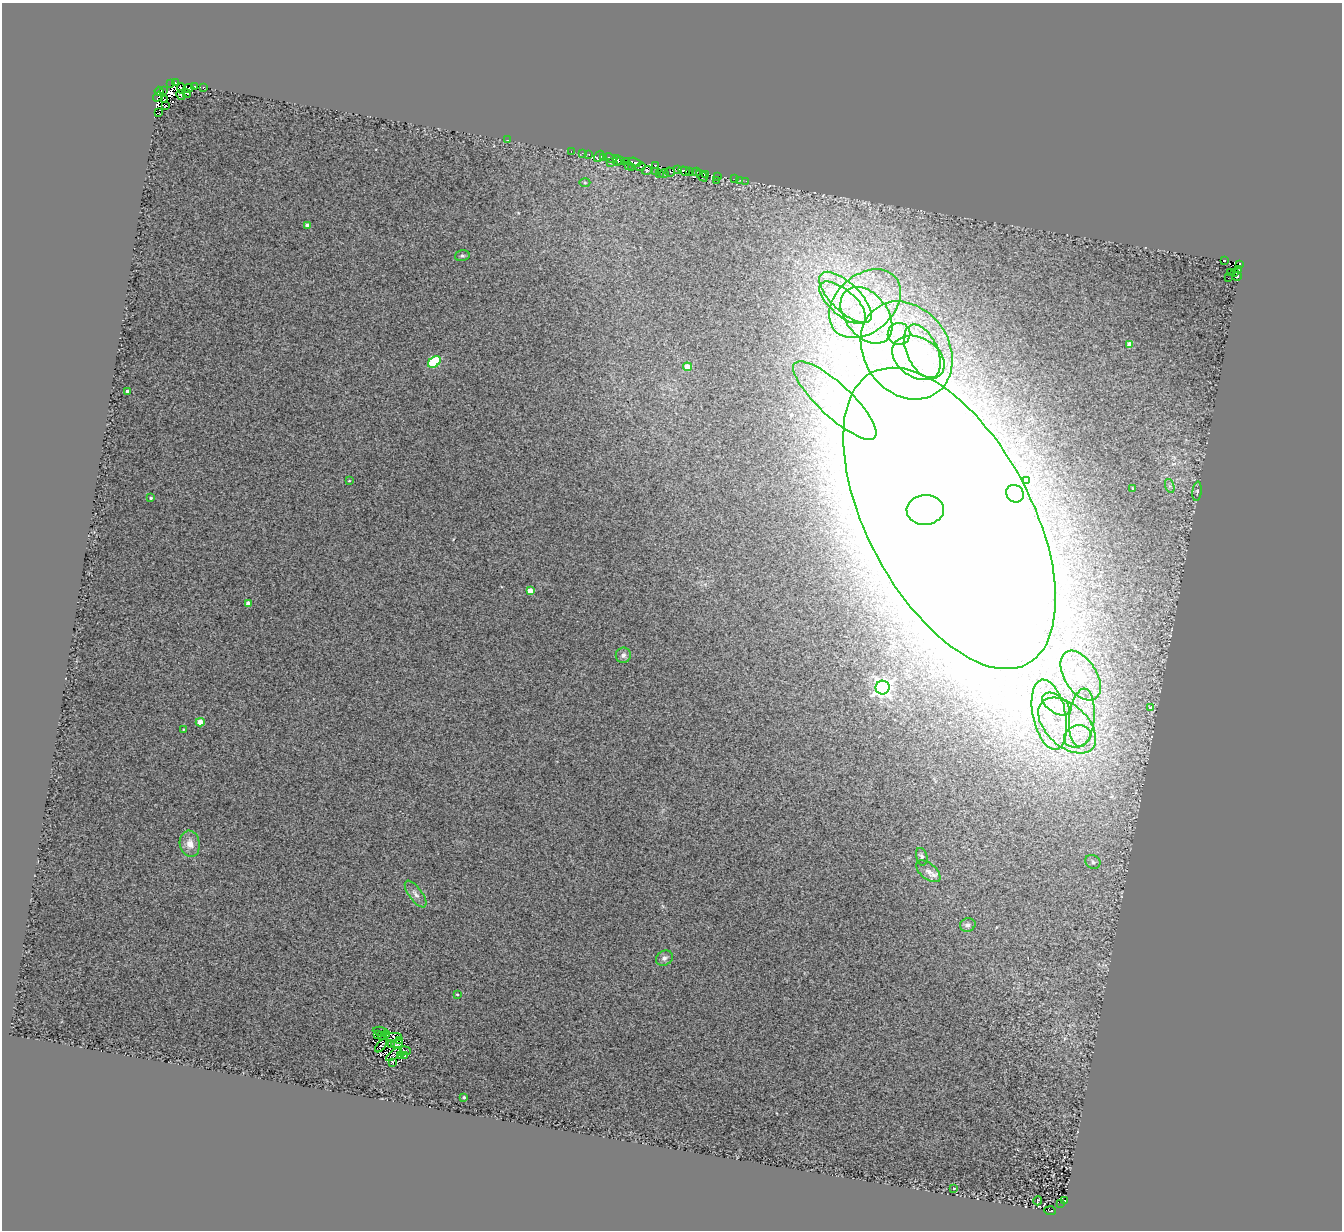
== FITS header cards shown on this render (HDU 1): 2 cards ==
NAXIS1  =                 1340
NAXIS2  =                 1228

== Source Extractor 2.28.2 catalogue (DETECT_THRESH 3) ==
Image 1340 x 1228 px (HDU 1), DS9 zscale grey, 1 PNG px = 1 image px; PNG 1344 x 1232 px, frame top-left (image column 1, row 1228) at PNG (2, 3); each listed source drawn as its Kron ellipse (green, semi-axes under 4 px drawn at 4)
Background 1.72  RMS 1.7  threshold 5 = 3 sigma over >= 5 px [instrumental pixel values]
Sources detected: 134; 15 with non-positive FLUX_AUTO (blend fragments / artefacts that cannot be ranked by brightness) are neither listed nor drawn; the other 119 listed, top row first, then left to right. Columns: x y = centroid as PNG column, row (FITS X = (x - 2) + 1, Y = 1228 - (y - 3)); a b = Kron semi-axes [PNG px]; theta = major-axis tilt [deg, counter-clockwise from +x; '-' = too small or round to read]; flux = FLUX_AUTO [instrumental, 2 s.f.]
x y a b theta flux
176 83 3 2 - 5.2e+02
170 84 2 2 - 3.4e+02
194 87 4 3 - 2.1e+03
203 87 3 3 - 2.6e+02
181 88 5 4 - 1.3e+03
188 88 5 3 - 2.5e+03
159 91 4 3 - 3.7e+03
163 91 4 2 - 1.9e+03
187 94 4 2 - 5.1e+02
181 95 5 3 - 7.3e+01
158 97 5 2 - 1.8e+03
164 99 4 3 - 1.7e+03
166 106 3 2 - 7.5e+01
159 112 3 2 - 1.3e+02
508 140 3 2 - 9.8e+01
571 151 2 2 - 1.9e+02
582 153 3 3 - 1.2e+02
589 154 3 2 - 2.2e+02
599 156 6 3 57 2.3e+02
604 158 3 3 - 2.2e+02
610 158 6 3 -24 7.3e+02
617 160 5 3 - 6.2e+03
621 160 4 3 - 2.9e+03
626 162 3 2 - 5.4e+02
635 162 7 3 -15 2.7e+03
610 163 3 2 - 1.7e+02
655 165 4 3 - 2.3e+03
628 166 3 2 - 1.7e+02
640 167 5 3 - 4.0e+03
631 168 3 2 - 1.4e+02
677 169 4 3 - 6.8e+02
647 170 5 3 - 2.2e+03
684 171 6 4 -20 7.9e+03
689 171 2 2 - 1.4e+02
655 172 3 2 - 2.5e+02
670 172 5 3 - 1.2e+02
696 172 4 2 - 4.2e+02
660 173 2 2 - 3.0e+02
664 174 5 2 - 1.7e+02
706 174 3 2 - 1.7e+03
702 176 7 2 -44 1.2e+03
717 176 3 3 - 1.1e+03
735 179 2 2 - 9.5e+01
717 180 3 2 - 9.4e+01
740 180 2 2 - 1.1e+02
746 181 2 2 - 2.2e+02
585 183 5 3 - 1.2e+02
307 225 4 4 - 5.8e+02
462 256 7 5 14 2.1e+02
1224 260 4 3 - 8.7e+02
1240 264 3 3 - 4.2e+02
1239 270 3 2 - 1.7e+02
1231 273 3 2 - 3.1e+02
1234 273 3 2 - 1.3e+02
1237 277 4 3 - 4.6e+02
1228 278 2 2 - 6.3e+01
845 297 34 14 -44 5.5e+03
843 303 29 12 -41 4.1e+03
865 304 40 29 41 1.1e+04
866 315 32 21 -51 8.4e+03
899 334 11 11 - 1.4e+03
1130 344 4 4 - 1.2e+03
907 350 52 42 -54 2.1e+04
922 351 28 15 -66 3.7e+03
918 358 28 20 -31 5.4e+03
434 362 7 5 37 8.1e+03
687 367 4 4 - 2.0e+03
127 391 3 3 - 2.2e+02
835 400 54 16 -43 6.5e+03
1026 480 3 3 - 4.0e+02
349 481 3 2 - 7.1e+01
1170 486 7 4 -71 2.9e+02
1133 488 3 3 - 1.6e+02
1197 491 10 4 83 2.3e+02
1015 494 9 8 - 5.9e+02
151 498 3 3 - 1.4e+02
925 510 19 15 3 3.9e+05
949 518 165 82 -62 1.2e+06
530 591 4 4 - 1.4e+03
248 603 4 4 - 9.3e+02
623 655 8 7 - 4.6e+02
1081 676 28 16 -57 3.1e+03
883 688 7 7 - 4.6e+04
1056 704 15 9 -35 1.3e+03
1151 708 4 3 - 6.6e+02
1049 715 35 16 -78 5.6e+03
1082 718 29 12 84 3.3e+03
200 722 4 4 - 1.9e+03
1067 726 34 21 -43 7.1e+03
183 729 3 2 - 8.0e+01
1077 736 13 11 23 1.6e+03
190 844 13 10 -80 1.2e+03
922 857 9 5 -75 2.9e+02
1093 862 8 6 -31 3.5e+02
928 871 14 8 -39 6.7e+02
416 894 16 6 -53 6.3e+02
968 925 8 6 22 3.8e+02
664 958 9 7 32 4.1e+02
457 994 3 3 - 1.2e+02
380 1031 7 3 -4 2.3e+02
378 1035 2 2 - 3.9e+01
386 1035 3 2 - 1.2e+02
382 1036 2 2 - 6.3e+01
394 1037 8 4 -2 1.9e+02
400 1040 3 2 - 1.2e+02
397 1044 6 3 20 2.3e+02
391 1045 2 2 - 5.4e+01
381 1046 8 3 51 3.7e+02
405 1051 5 2 - 2.0e+02
394 1055 9 3 38 1.7e+02
401 1055 3 3 - 1.5e+02
405 1056 2 2 - 8.9e+01
392 1062 3 3 - 1.6e+02
464 1097 3 3 - 1.6e+02
954 1188 3 2 - 2.8e+02
1038 1201 4 2 - 9.3e+01
1064 1201 3 2 - 4.8e+02
1061 1203 2 2 - 1.4e+02
1050 1211 6 3 -4 6.5e+02
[15 non-positive-flux detections neither listed nor drawn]